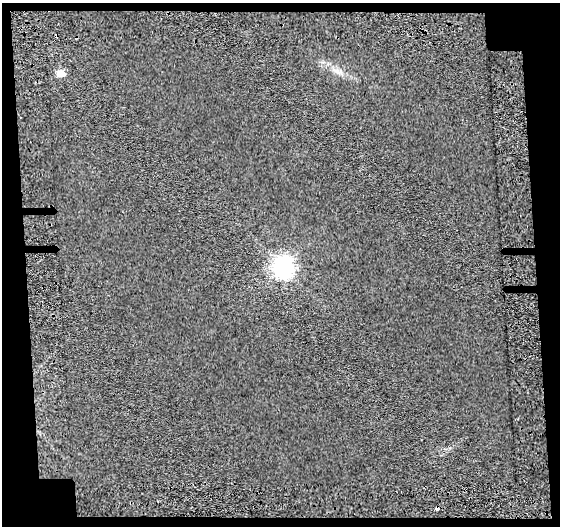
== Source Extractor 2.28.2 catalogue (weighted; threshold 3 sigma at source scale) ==
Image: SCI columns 33-590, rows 36-559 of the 622 x 596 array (HDU 1 of 3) = the unmasked area's bounding box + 8 px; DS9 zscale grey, full resolution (1 PNG px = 1 image px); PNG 562 x 528 px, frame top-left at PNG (2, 3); no overlay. Shown black and unused: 13% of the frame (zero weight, under 3 of 5 exposures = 23% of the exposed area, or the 3 px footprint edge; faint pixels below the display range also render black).
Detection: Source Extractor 2.28.2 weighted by HDU 2 'WHT'. Background 0.0177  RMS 0.0086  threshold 0.0387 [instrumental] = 3 sigma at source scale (4.5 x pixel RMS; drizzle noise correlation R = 1.50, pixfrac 1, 0.0396/0.0396 arcsec/px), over >= 5 px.
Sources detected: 4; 1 cosmic-ray / hot-pixel residue — not listed; the other 3 listed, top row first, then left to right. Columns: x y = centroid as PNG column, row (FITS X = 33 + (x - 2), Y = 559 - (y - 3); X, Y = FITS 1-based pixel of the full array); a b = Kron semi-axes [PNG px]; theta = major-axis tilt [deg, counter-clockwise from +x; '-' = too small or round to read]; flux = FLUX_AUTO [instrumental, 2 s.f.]
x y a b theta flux
337 71 9 6 -35 3.5
60 73 5 5 - 16
283 267 8 7 - 500